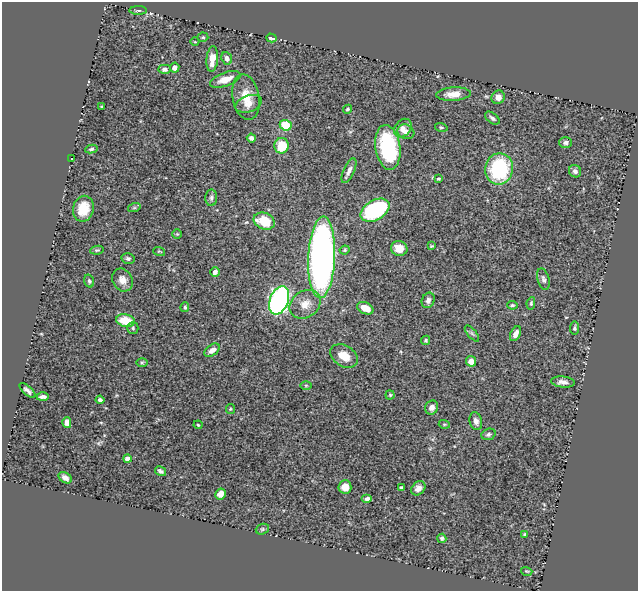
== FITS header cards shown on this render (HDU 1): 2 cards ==
NAXIS1  =                  636
NAXIS2  =                  589

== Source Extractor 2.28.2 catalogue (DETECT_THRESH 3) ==
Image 636 x 589 px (HDU 1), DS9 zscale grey, 1 PNG px = 1 image px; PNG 640 x 593 px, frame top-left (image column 1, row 589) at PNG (2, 2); each listed source drawn as its Kron ellipse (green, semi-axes under 4 px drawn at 4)
Background 0.592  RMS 0.02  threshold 0.0588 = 3 sigma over >= 5 px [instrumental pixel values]
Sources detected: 89; all 89 listed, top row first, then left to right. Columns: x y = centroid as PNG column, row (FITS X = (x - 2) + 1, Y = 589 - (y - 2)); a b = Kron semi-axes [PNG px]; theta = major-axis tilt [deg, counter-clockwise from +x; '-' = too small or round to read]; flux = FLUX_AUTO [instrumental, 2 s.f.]
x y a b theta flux
138 10 9 3 1 2.4
203 37 5 4 - 1.9
271 38 5 3 - 6.6
195 42 4 3 - 1
227 58 6 5 - 5.2
212 59 13 5 85 15
175 68 5 4 - 5.2
165 69 6 4 0 3.9
225 79 16 6 20 15
453 94 17 6 4 14
246 97 23 13 -79 24
498 97 7 6 - 7.8
249 104 13 8 20 8.7
102 106 3 2 - 1.1
347 109 5 4 - 1.5
492 118 8 5 -36 3.7
286 125 6 5 - 39
441 127 6 4 -16 2
403 128 10 7 49 7.1
406 132 9 7 -27 7.4
251 138 4 4 - 4
566 143 6 5 - 4.3
282 146 8 7 - 39
388 147 22 12 -82 130
91 149 6 4 9 2.4
72 159 3 2 - 0.67
499 169 16 14 80 110
349 171 13 5 66 5.9
575 171 6 6 - 4.5
438 179 4 3 - 1.9
211 198 8 6 -89 3.5
134 208 6 4 18 1.8
83 209 13 10 78 27
375 210 15 10 30 130
264 221 11 8 -22 36
177 234 4 4 - 1.4
431 246 3 2 - 1.1
399 248 8 7 - 14
97 250 7 4 9 2
345 250 5 3 - 1.6
159 251 6 4 -17 1.5
322 257 41 13 87 700
128 259 6 5 - 3.4
215 272 5 4 - 4.7
543 279 11 6 -74 4
122 280 12 10 -61 12
89 281 6 4 -72 2.4
279 300 15 9 68 390
428 300 8 6 68 4.8
531 303 6 4 80 2
305 304 17 13 35 16
512 305 5 4 - 2.1
185 307 5 4 - 2.4
365 308 8 5 -25 20
126 321 9 6 -10 32
133 328 5 5 - 2.2
575 328 6 4 85 2.4
472 333 10 3 -50 2.3
516 334 8 5 63 8.4
426 340 5 4 - 1.8
212 350 8 5 37 7.6
344 356 15 10 -32 21
471 361 5 5 - 11
142 363 6 4 0 1.6
563 382 12 5 -5 6.6
306 385 6 4 0 1.5
27 390 10 4 -42 4.2
390 395 4 4 - 1.7
43 397 6 3 1 3.8
100 400 4 4 - 3.5
432 407 7 6 - 6.8
230 409 5 4 - 1.5
476 421 9 6 -75 6.1
67 423 5 4 - 5.1
444 424 5 3 - 1.5
198 425 4 3 - 1.4
488 434 7 5 21 3.2
127 459 4 4 - 8.8
161 471 6 4 -31 3
65 478 7 5 -33 7
345 487 7 6 - 15
401 488 4 3 - 3
418 488 8 6 46 8.1
221 494 5 5 - 9
367 499 5 4 - 4.3
262 529 7 5 22 2.4
525 534 3 3 - 1.7
442 538 4 4 - 2.6
527 571 6 3 -19 1.3